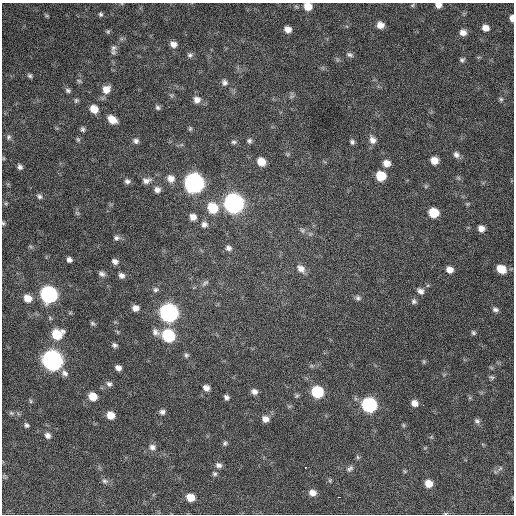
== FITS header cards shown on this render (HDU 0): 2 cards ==
NAXIS1  =                  512 / Axis length
NAXIS2  =                  512 / Axis length

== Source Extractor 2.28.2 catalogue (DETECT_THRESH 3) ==
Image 512 x 512 px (HDU 0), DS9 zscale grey, 1 PNG px = 1 image px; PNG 516 x 516 px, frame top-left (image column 1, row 512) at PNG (2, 3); no overlay
Background 648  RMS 19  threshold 56.6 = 3 sigma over >= 5 px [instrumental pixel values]
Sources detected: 130; all 130 listed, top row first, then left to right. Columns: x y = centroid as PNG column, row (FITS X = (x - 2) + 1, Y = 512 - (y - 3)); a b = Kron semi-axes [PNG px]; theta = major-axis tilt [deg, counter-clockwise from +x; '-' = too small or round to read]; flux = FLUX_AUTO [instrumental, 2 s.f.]
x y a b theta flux
412 5 5 5 - 1600
438 5 6 5 - 6400
308 6 7 7 - 17000
101 14 5 5 - 2300
47 16 6 4 -18 1400
512 18 6 4 -85 6900
380 25 7 6 - 10000
485 28 7 6 - 9100
288 29 6 5 - 8300
108 32 6 5 - 1800
463 32 7 7 - 7700
173 44 7 6 - 7400
113 48 10 7 62 4800
190 55 7 6 - 3100
350 55 9 6 -23 3400
462 60 6 5 - 2700
30 75 6 5 - 2600
79 81 7 4 -30 2000
224 82 8 7 - 4400
106 89 9 9 - 12000
68 90 7 5 -19 2900
171 95 7 4 -18 2000
291 96 8 3 19 2100
501 99 6 5 - 2100
76 100 7 6 - 2400
197 100 9 9 - 7600
158 107 7 6 - 2900
94 109 8 7 - 16000
112 120 9 7 -34 16000
83 129 6 5 - 2800
190 129 6 5 - 1900
9 137 8 6 88 3200
78 139 6 5 - 2100
372 140 11 8 -62 7200
136 141 8 6 -18 4200
249 141 6 6 - 3200
234 142 7 5 -1 2500
352 142 6 5 - 3000
456 155 9 7 -55 5100
3 158 6 3 -71 1300
434 160 7 6 - 13000
261 162 8 7 - 15000
386 163 8 7 - 10000
20 167 7 5 -58 3800
381 176 8 7 - 34000
171 178 10 9 - 9200
459 178 6 4 -70 1900
127 181 7 6 - 4000
146 181 12 8 12 6300
194 183 9 9 - 740000
157 190 7 7 - 5900
39 196 8 6 -45 3600
6 203 5 5 - 1800
233 203 9 9 - 770000
467 204 6 4 11 1700
213 208 10 9 - 40000
77 213 8 4 -44 2100
433 213 7 7 - 36000
193 217 7 7 - 7900
3 223 5 4 - 1800
204 224 8 7 - 5300
481 229 6 6 - 7900
302 230 8 7 - 4100
116 238 8 6 -8 3700
31 246 8 3 -19 1900
228 248 8 7 - 4900
69 260 5 5 - 4000
115 261 7 6 - 4900
301 268 11 8 -40 9300
501 269 8 7 - 22000
450 270 7 7 - 9100
102 274 8 6 -24 4200
121 275 6 5 - 5100
205 283 12 5 41 3700
156 289 8 6 26 3300
420 291 9 7 -39 5900
49 294 9 8 - 400000
28 298 8 7 - 15000
358 298 8 6 -27 3600
414 301 8 7 - 3500
135 308 6 5 - 7300
495 309 7 5 -8 3500
169 313 9 8 - 610000
93 323 7 4 -31 2300
155 332 11 8 -45 6100
473 333 5 5 - 2500
57 334 9 8 - 38000
168 335 8 7 - 110000
115 345 6 5 - 3200
186 355 7 6 - 2700
52 360 9 8 - 910000
424 362 6 5 - 1800
118 368 6 5 - 6100
65 373 9 7 -28 5000
492 377 8 5 -39 2300
109 384 8 6 -29 3700
206 388 7 6 - 7200
254 392 7 6 - 5800
317 392 8 7 - 81000
93 396 7 6 - 19000
297 396 7 5 22 2000
226 397 6 5 - 3700
31 401 6 4 -88 1900
414 403 7 6 - 8100
369 405 8 8 - 230000
423 405 2 2 - 2300
162 412 7 6 - 3900
11 413 7 5 -21 2600
111 415 7 6 - 15000
265 419 8 7 - 7900
477 421 8 6 -38 3200
27 425 6 6 - 2900
403 425 5 5 - 1700
48 435 7 7 - 5600
225 443 7 6 - 2700
152 447 9 8 - 6000
358 457 6 5 - 2100
219 465 8 7 - 4900
305 467 3 3 - 3200
350 468 10 6 40 4000
500 468 7 4 53 2200
405 471 5 5 - 1500
215 474 7 5 -43 2600
330 480 6 5 - 1800
105 481 9 7 -9 4000
429 483 7 6 - 15000
312 493 8 7 - 9000
190 497 8 7 - 17000
339 497 3 2 - 6800
445 513 6 3 0 1200
At the frame edge (FLAGS 8, measured only in part): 5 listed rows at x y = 438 5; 308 6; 512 18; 3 223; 445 513